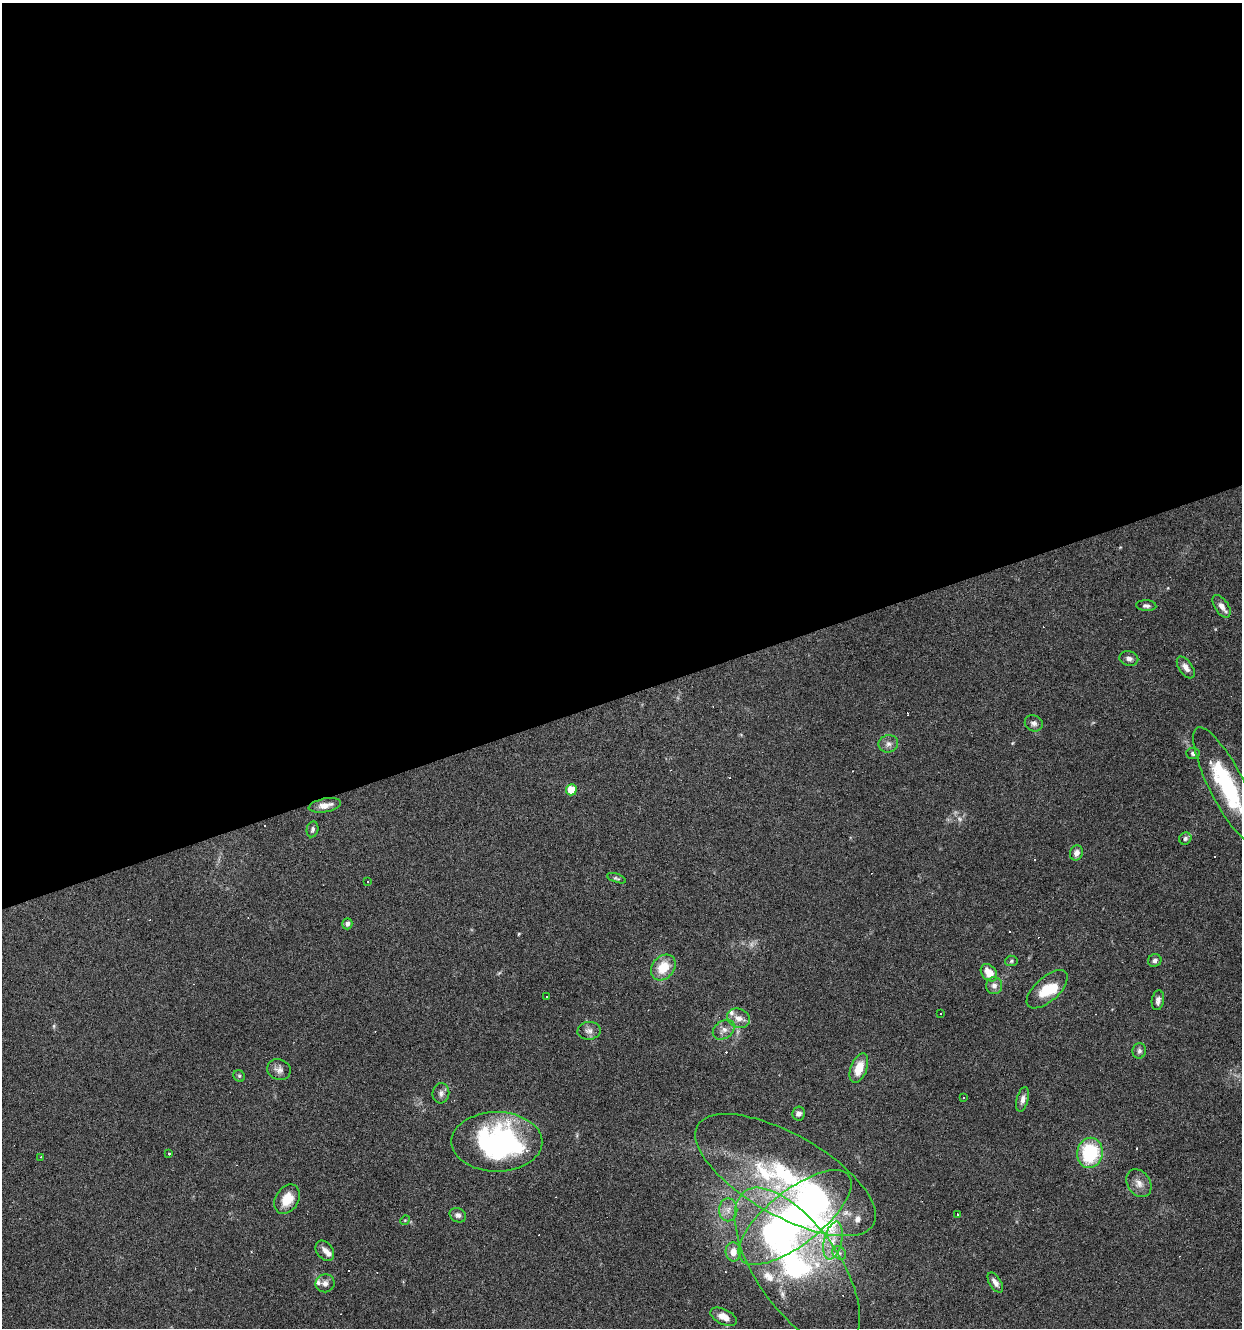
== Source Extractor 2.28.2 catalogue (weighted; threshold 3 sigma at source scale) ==
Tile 2 of 4 x 4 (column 2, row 1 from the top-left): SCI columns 1347-2586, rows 3980-5305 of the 5121 x 5305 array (HDU 1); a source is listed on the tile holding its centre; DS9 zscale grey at full resolution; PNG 1244 x 1330 px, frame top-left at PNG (2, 3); each listed source drawn as its Kron ellipse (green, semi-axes under 4 px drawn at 4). Shown black and unused: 52% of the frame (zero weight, under 3 of 6 exposures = <1% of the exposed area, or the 3 px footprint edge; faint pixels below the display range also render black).
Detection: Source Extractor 2.28.2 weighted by HDU 2 'WHT'; one run over the whole footprint, this tile lists its part. Background 0.0684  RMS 0.0041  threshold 0.0167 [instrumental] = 3 sigma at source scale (4.09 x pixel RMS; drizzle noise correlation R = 1.36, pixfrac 0.8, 0.0396/0.0396 arcsec/px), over >= 5 px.
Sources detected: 93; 2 too faint to see at this stretch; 4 inside a brighter object's white glare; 21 cosmic-ray / hot-pixel residue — neither listed nor drawn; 10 inside a brighter listed object's ellipse — not listed separately; the other 56 listed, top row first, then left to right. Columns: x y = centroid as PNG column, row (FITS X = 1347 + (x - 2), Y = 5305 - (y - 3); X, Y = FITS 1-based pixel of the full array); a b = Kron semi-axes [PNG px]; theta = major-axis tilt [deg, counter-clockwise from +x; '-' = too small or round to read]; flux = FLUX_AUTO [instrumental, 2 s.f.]
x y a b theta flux
1146 606 10 5 -4 1.1
1222 606 12 7 -56 2.5
1129 659 9 7 -14 1.6
1186 667 12 6 -55 2.2
1034 723 9 8 - 1.6
888 744 10 8 17 1.9
1193 753 7 5 -5 0.99
1227 786 65 17 -63 36
571 790 5 5 - 7.4
325 805 16 6 10 3.1
312 829 8 5 78 1.1
1185 838 6 6 - 1.1
1076 853 8 6 70 2.2
616 878 10 4 -18 0.68
368 882 3 3 - 0.79
347 924 5 5 - 1.1
1155 960 7 6 - 1.1
1011 961 6 5 - 0.72
663 968 14 11 51 8.6
989 973 10 7 -50 6
994 986 8 8 - 1.9
1047 989 25 12 42 9.1
547 997 3 3 - 1.1
1158 1000 10 6 81 1.5
940 1014 2 2 - 0.3
738 1018 12 9 -21 3.2
724 1030 12 8 37 2.4
589 1031 11 9 4 1.9
1139 1051 8 6 81 1.1
859 1068 15 8 69 7.2
279 1070 12 10 -21 2.1
239 1076 6 5 - 0.68
441 1093 10 8 82 1.5
964 1097 3 3 - 0.83
1023 1099 12 6 76 1.9
799 1113 7 6 - 1.3
497 1142 45 30 0 72
1090 1153 15 13 81 25
168 1154 3 3 - 1.1
41 1157 4 2 - 0.4
786 1175 101 41 -30 64
1139 1183 15 11 -57 3.3
287 1199 16 11 58 7
728 1210 11 9 89 2.7
958 1214 3 2 - 0.42
458 1215 8 7 - 1.4
795 1217 68 27 38 160
405 1220 5 4 - 0.42
833 1241 19 9 77 5.8
325 1251 11 8 -53 2.1
733 1252 9 7 -85 3.4
839 1253 7 6 - 1.2
797 1267 92 42 -55 79
995 1282 11 6 -58 2
325 1283 9 9 - 1.8
724 1317 14 7 -27 3.9
Isophote crosses this tile's border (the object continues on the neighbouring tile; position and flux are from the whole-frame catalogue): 1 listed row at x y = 1227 786